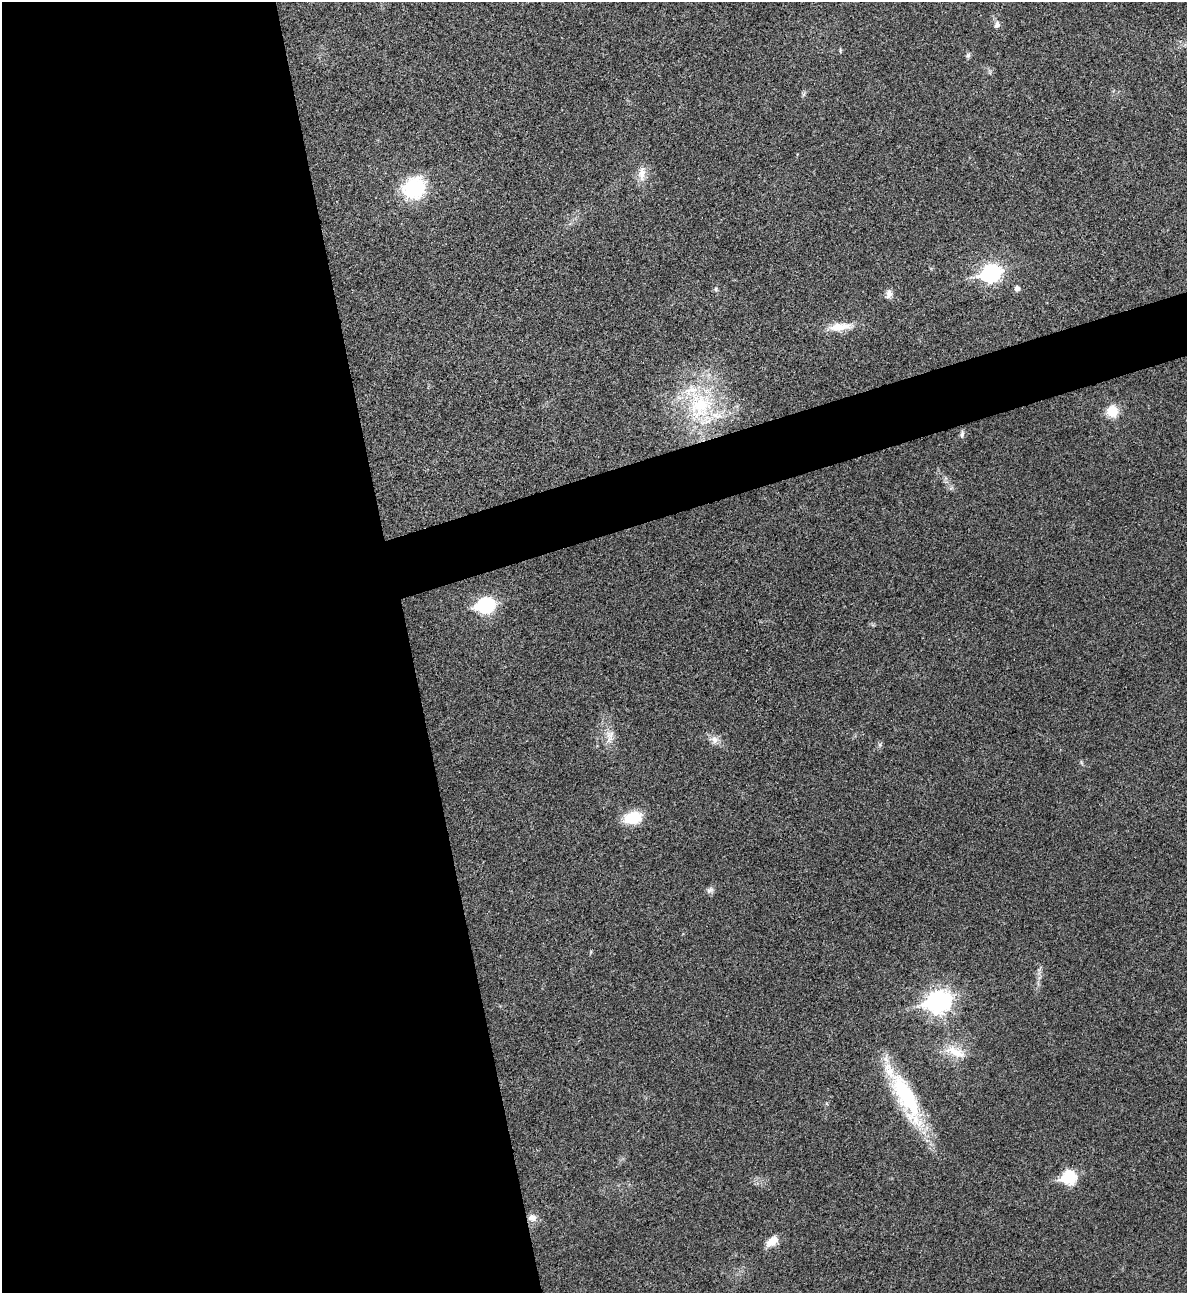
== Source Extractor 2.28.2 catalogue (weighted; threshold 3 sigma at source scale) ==
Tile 9 of 4 x 4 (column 1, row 3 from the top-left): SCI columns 266-1450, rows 1293-2583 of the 5151 x 5169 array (HDU 1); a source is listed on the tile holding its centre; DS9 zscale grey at full resolution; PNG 1189 x 1295 px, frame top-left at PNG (2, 2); no overlay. Shown black and unused: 38% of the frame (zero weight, under 3 of 4 exposures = <1% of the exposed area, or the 3 px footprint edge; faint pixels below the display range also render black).
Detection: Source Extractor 2.28.2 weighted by HDU 2 'WHT'; one run over the whole footprint, this tile lists its part. Background 0.031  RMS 0.0046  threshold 0.0208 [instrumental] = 3 sigma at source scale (4.5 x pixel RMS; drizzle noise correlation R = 1.50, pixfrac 1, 0.05/0.05 arcsec/px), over >= 5 px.
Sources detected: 27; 1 inside a brighter listed object's ellipse — not listed separately; the other 26 listed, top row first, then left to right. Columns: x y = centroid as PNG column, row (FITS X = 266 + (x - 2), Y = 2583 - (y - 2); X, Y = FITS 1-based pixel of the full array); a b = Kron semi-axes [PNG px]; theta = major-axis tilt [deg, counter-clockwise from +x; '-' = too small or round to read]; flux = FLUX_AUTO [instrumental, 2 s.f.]
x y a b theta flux
997 25 10 7 71 1.8
840 50 7 3 85 0.54
968 55 7 6 - 1
804 94 7 4 71 0.81
642 173 21 9 86 4.9
414 188 22 20 42 33
991 273 9 8 - 150
1017 288 6 6 - 1.9
716 289 6 5 - 0.76
889 294 12 7 86 2.2
840 327 33 10 6 8.3
700 405 47 39 83 52
1112 411 9 9 - 12
962 434 11 5 85 1.3
485 605 9 7 11 100
610 736 22 11 83 5.6
715 740 11 10 - 3.1
880 745 6 5 - 0.85
633 818 23 14 14 12
710 890 11 7 37 1.7
938 1001 10 8 20 310
956 1052 32 13 -24 9.6
906 1096 71 21 -65 47
1069 1177 8 7 - 49
532 1218 11 9 6 3.4
772 1241 16 9 37 4.9